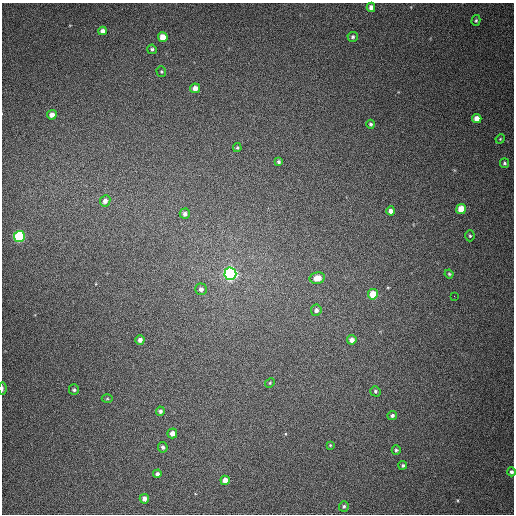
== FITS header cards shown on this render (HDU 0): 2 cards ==
NAXIS1  =                  512
NAXIS2  =                  512

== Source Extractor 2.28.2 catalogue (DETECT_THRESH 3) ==
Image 512 x 512 px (HDU 0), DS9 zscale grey, 1 PNG px = 1 image px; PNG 516 x 516 px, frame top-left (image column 1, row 512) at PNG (2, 3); each listed source drawn as its Kron ellipse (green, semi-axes under 4 px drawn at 4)
Background 400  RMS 10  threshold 30.9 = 3 sigma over >= 5 px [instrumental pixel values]
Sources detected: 47; all 47 listed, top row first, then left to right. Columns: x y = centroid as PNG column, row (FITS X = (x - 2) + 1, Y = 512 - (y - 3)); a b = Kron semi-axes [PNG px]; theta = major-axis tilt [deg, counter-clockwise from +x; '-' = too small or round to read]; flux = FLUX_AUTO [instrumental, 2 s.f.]
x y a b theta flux
371 7 4 4 - 3000
476 20 5 4 - 940
103 31 4 4 - 3200
163 37 5 4 - 9200
353 37 5 5 - 1500
152 49 4 4 - 1400
161 72 5 4 - 860
195 88 5 4 - 4800
52 115 5 4 - 4300
477 118 4 4 - 6500
371 124 4 4 - 1400
500 139 5 4 - 730
237 148 4 3 - 860
279 162 4 4 - 1200
504 163 5 4 - 1200
105 201 6 5 - 3400
461 209 5 5 - 14000
391 211 4 4 - 4000
185 214 5 5 - 2400
470 236 5 4 - 940
19 237 5 5 - 77000
230 274 6 6 - 220000
449 274 4 4 - 910
317 278 8 5 13 8600
201 289 6 5 - 2600
373 294 5 5 - 15000
454 296 2 2 - 5600
316 310 5 5 - 2400
140 340 5 4 - 3300
352 340 5 4 - 4000
270 383 5 4 - 790
2 389 6 3 -90 930
74 390 5 5 - 1200
375 391 5 5 - 1100
107 399 5 3 - 730
160 411 4 4 - 1900
392 416 5 4 - 1500
172 433 5 5 - 4700
330 445 4 3 - 620
163 447 5 5 - 1900
396 450 5 4 - 1200
403 465 4 4 - 1200
511 472 4 4 - 1900
157 474 4 4 - 1700
225 480 5 4 - 6200
144 499 5 4 - 3100
344 506 5 5 - 1300
At the frame edge (FLAGS 8, measured only in part): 2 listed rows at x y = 2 389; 511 472